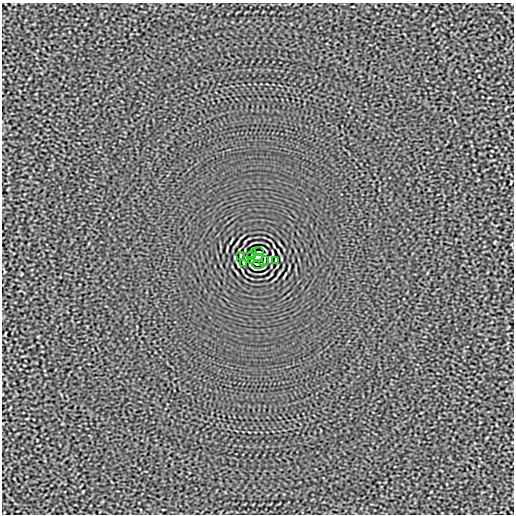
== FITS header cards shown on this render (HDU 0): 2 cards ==
NAXIS1  =                  512
NAXIS2  =                  512

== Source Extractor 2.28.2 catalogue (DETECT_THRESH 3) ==
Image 512 x 512 px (HDU 0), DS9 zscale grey, 1 PNG px = 1 image px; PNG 516 x 516 px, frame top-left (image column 1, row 512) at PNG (2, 3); each listed source drawn as its Kron ellipse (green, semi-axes under 4 px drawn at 4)
Background -3.31e-05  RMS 0.0015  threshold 0.00464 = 3 sigma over >= 5 px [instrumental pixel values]
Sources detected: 9; all 9 listed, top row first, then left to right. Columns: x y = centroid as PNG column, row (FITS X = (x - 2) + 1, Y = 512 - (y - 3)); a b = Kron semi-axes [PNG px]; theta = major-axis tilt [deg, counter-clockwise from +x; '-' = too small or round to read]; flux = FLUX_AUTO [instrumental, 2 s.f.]
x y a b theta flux
258 252 6 2 0 0.15
252 255 5 2 - 0.032
240 256 3 2 - 0.064
258 258 5 4 - 4
276 260 3 2 - 0.064
251 261 3 2 - 0.082
264 261 5 2 - 0.032
244 263 4 2 - 0.086
258 264 6 2 0 0.15